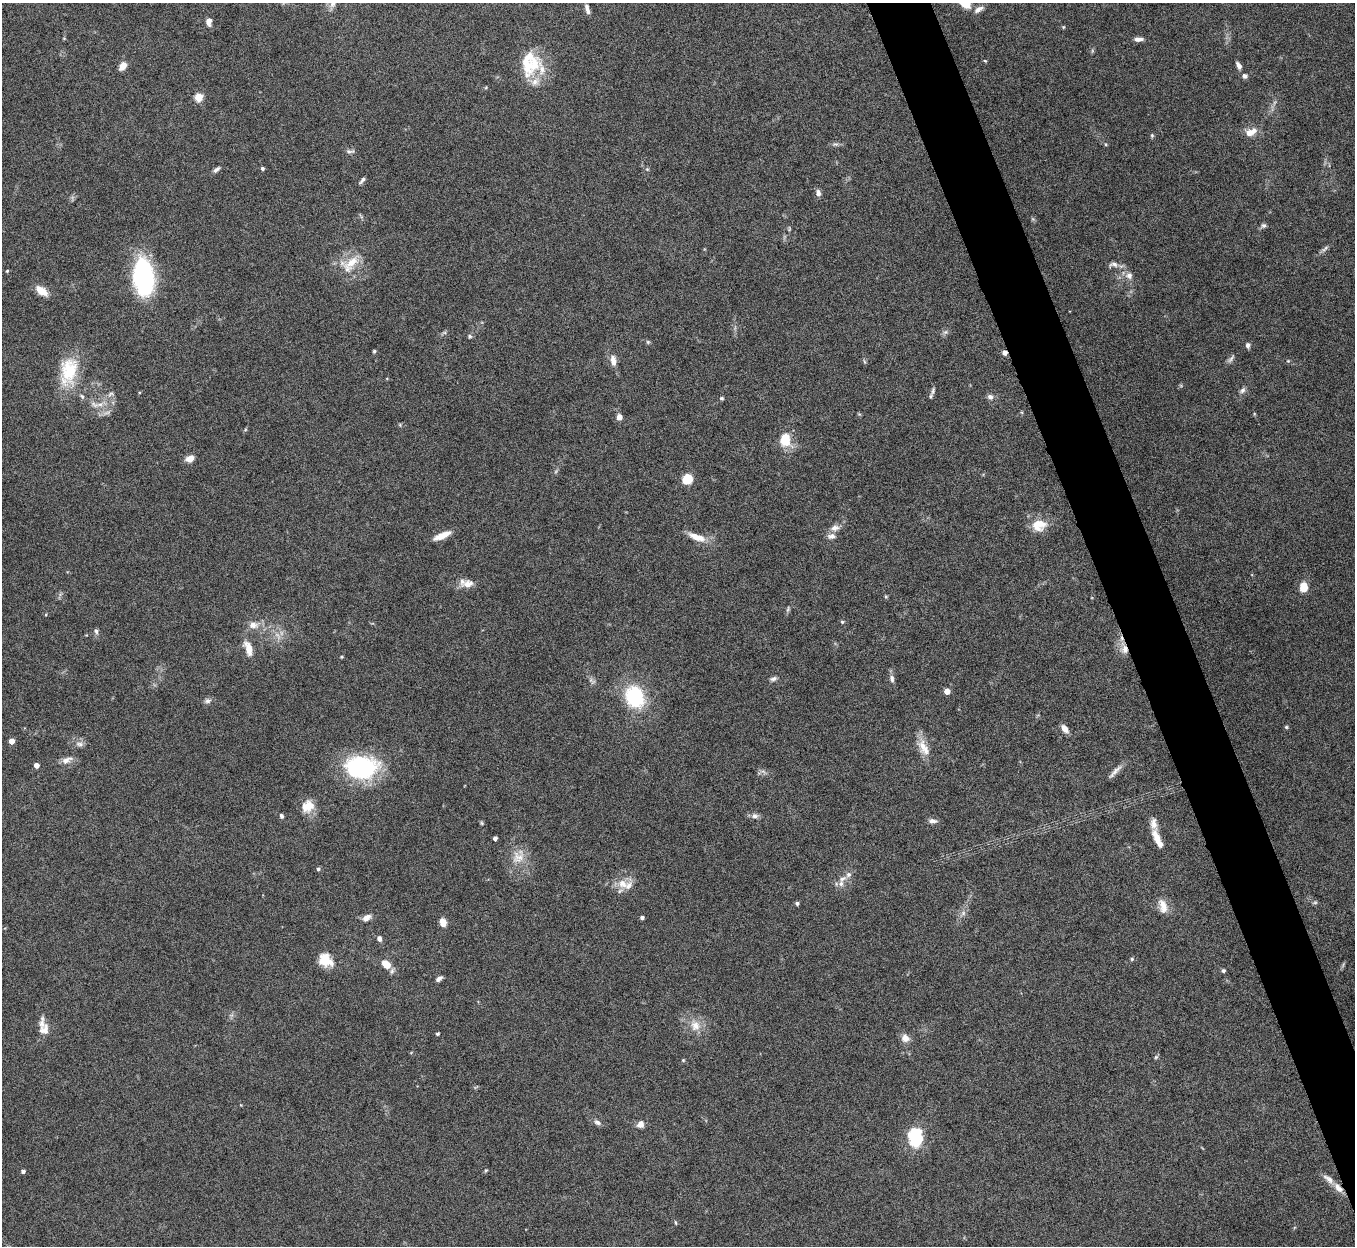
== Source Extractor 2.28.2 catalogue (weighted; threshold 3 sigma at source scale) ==
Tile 6 of 4 x 4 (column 2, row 2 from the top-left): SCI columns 1357-2709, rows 2640-3883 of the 5419 x 5403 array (HDU 1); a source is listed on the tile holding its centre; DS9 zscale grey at full resolution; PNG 1357 x 1248 px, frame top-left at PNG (2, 3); no overlay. Shown black and unused: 4% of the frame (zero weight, under 8 of 15 exposures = <1% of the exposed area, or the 3 px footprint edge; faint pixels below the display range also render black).
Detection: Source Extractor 2.28.2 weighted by HDU 2 'WHT'; one run over the whole footprint, this tile lists its part. Background 0.163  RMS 0.0048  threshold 0.0196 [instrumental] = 3 sigma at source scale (4.09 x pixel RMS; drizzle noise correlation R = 1.36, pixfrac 0.8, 0.05/0.05 arcsec/px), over >= 5 px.
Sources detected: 135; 3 too faint to see at this stretch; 1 cosmic-ray / hot-pixel residue — not listed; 12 inside a brighter listed object's ellipse — not listed separately; the other 119 listed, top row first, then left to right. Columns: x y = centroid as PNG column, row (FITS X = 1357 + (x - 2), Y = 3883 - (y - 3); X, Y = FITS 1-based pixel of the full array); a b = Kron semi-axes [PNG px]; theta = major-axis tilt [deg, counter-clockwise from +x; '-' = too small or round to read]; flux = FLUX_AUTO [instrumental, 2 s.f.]
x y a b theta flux
587 9 11 4 -74 1.9
978 9 14 6 31 2.3
209 22 9 6 89 2.2
1063 27 4 4 - 0.44
1139 39 10 5 2 1.9
1092 51 7 4 73 0.58
985 61 4 4 - 0.4
533 65 36 19 64 15
123 66 7 5 56 5.7
1239 66 8 4 -61 1.9
1245 76 7 7 - 1.2
199 97 5 5 - 17
1251 132 16 9 25 4.4
1152 135 5 4 - 0.6
835 144 9 5 -16 1.1
1106 144 5 3 - 0.46
350 151 12 5 -2 1.2
262 168 4 3 - 1
217 169 11 5 39 1.3
647 169 5 4 - 0.58
362 180 10 4 48 1.1
818 193 7 6 - 1.8
1033 219 7 4 -71 0.59
1263 225 7 6 - 1.1
1325 248 13 4 41 1.4
352 262 30 14 19 10
1113 264 14 7 8 2
7 271 4 4 - 0.47
1129 275 10 10 - 2.8
143 277 36 18 -84 63
41 291 14 7 -37 5.9
945 332 8 6 21 1.1
470 336 6 5 - 0.72
648 342 6 5 - 0.62
1248 345 6 5 - 1.3
374 351 4 4 - 0.56
1231 359 14 5 52 1.4
613 361 12 7 -80 3.6
864 361 6 4 -71 0.61
1288 361 4 4 - 0.48
69 371 39 21 80 20
1243 390 8 6 56 1.4
933 391 13 5 80 1.3
110 394 9 5 27 1.2
82 396 8 5 -52 0.98
990 397 8 7 - 1.6
721 398 6 4 -14 0.69
95 405 14 7 -21 3.1
107 413 12 4 11 1.6
619 417 6 5 - 2.8
400 425 5 5 - 0.55
785 440 15 12 -87 10
189 459 10 6 24 3.3
687 479 11 10 - 7.2
1039 525 19 15 7 8.3
835 528 12 8 12 2.6
442 536 20 6 24 5.3
831 536 11 8 10 2.1
697 537 25 8 -20 6.2
468 584 15 9 12 4.7
1303 587 10 8 -86 6.3
886 596 5 3 - 0.47
788 609 10 3 75 0.8
842 622 5 4 - 0.54
253 625 14 10 -2 3.8
96 631 8 5 -63 1.1
248 648 19 9 -71 5.5
1125 649 12 10 -78 4.1
342 657 4 3 - 0.49
892 678 10 6 -79 1.6
773 679 9 5 18 1.3
947 691 4 4 - 4.9
635 697 20 16 -65 34
207 701 9 7 11 1.4
1286 727 5 5 - 0.57
1064 729 10 6 -51 2.8
11 741 4 4 - 5.2
79 744 11 6 -6 1.8
922 746 21 12 -78 6
67 760 16 7 23 2.8
36 765 4 4 - 3.3
361 767 37 25 -2 46
1115 771 24 5 46 2.6
307 806 17 14 37 6.8
281 816 6 5 - 0.9
755 816 10 7 -3 1.7
933 821 11 5 -4 1.8
482 823 5 4 - 0.55
495 838 4 4 - 1.8
1157 839 26 8 -67 6
518 857 20 17 49 7.6
318 869 4 4 - 0.9
843 879 12 7 31 2.9
623 884 16 12 -34 5.6
797 903 4 4 - 1
1163 906 20 10 -76 4.9
963 913 8 6 47 1.4
642 917 4 3 - 1.2
366 918 9 6 31 3.2
443 922 7 6 - 4.6
379 938 6 5 - 1.7
1132 959 5 4 - 0.61
325 960 17 14 -36 8.1
386 964 9 6 -43 7.3
1223 971 5 5 - 0.82
439 979 7 4 37 1.5
695 1026 16 13 -72 5.8
44 1030 15 12 57 4.2
438 1034 4 3 - 0.57
905 1038 11 10 - 2.9
1156 1057 6 5 - 0.69
683 1060 4 4 - 0.48
597 1122 9 6 -28 1.6
640 1124 9 8 - 2.5
916 1138 21 16 -73 17
486 1170 5 4 - 0.48
23 1171 4 3 - 1.4
1338 1188 15 8 -50 3.7
675 1222 6 3 -71 0.48
Overlapping masked pixels (flux is a lower limit): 2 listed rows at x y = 1125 649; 1338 1188